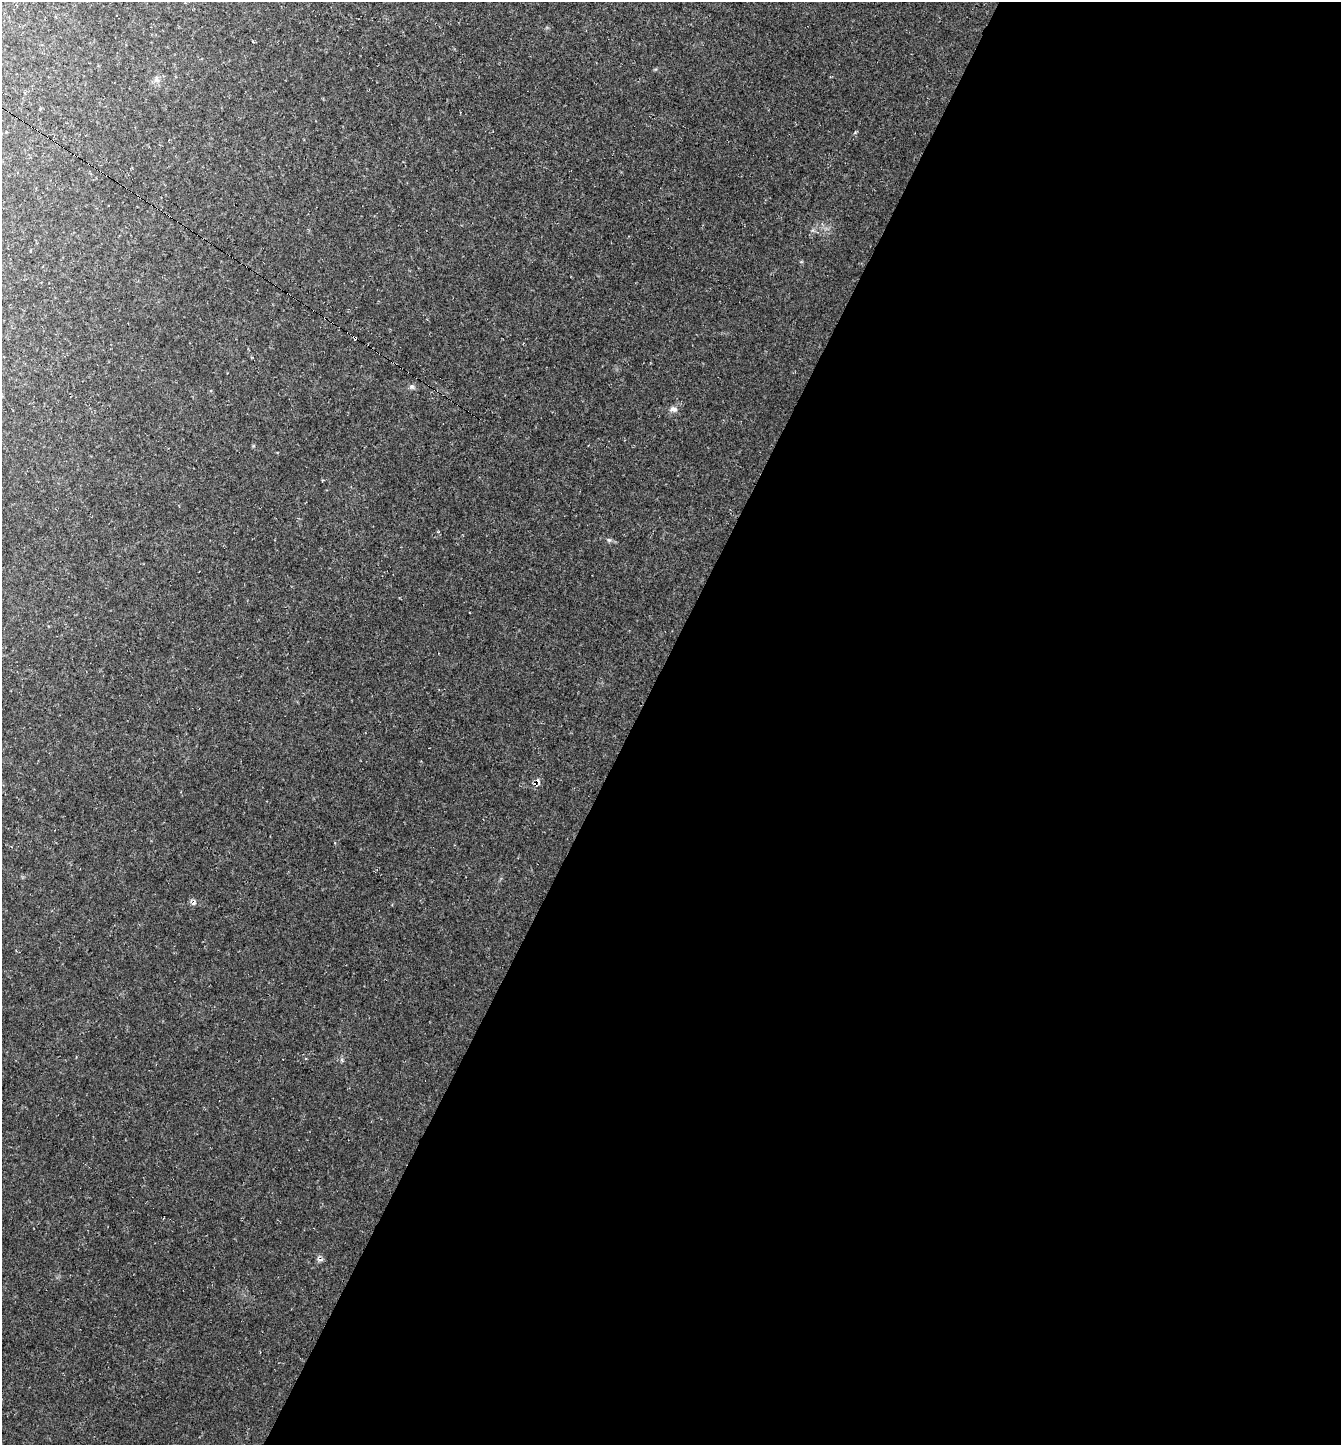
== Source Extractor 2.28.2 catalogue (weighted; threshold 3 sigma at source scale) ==
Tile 12 of 4 x 4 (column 4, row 3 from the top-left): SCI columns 4171-5509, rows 1450-2892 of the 5789 x 5780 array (HDU 1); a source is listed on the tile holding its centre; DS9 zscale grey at full resolution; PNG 1343 x 1447 px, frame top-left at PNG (2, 2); no overlay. Shown black and unused: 53% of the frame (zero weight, under 2 of 3 exposures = <1% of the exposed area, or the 3 px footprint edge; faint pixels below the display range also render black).
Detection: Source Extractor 2.28.2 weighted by HDU 2 'WHT'; one run over the whole footprint, this tile lists its part. Background 0.0754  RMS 0.0077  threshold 0.0347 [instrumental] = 3 sigma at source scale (4.5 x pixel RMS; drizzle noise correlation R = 1.50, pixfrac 1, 0.05/0.05 arcsec/px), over >= 5 px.
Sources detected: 9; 1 cosmic-ray / hot-pixel residue — not listed; the other 8 listed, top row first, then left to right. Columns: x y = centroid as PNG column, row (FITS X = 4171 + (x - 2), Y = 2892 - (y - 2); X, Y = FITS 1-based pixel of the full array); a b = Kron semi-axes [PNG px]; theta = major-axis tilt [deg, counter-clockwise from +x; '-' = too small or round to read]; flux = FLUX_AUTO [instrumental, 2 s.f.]
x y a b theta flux
157 79 11 6 -66 3.1
355 338 4 3 - 52
412 387 8 6 -15 2
673 409 11 7 -8 3.6
609 540 6 6 - 1.5
194 903 9 4 37 2.1
342 1060 7 4 -71 1.2
320 1260 9 5 3 2.1
Overlapping masked pixels (flux is a lower limit): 1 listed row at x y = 355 338